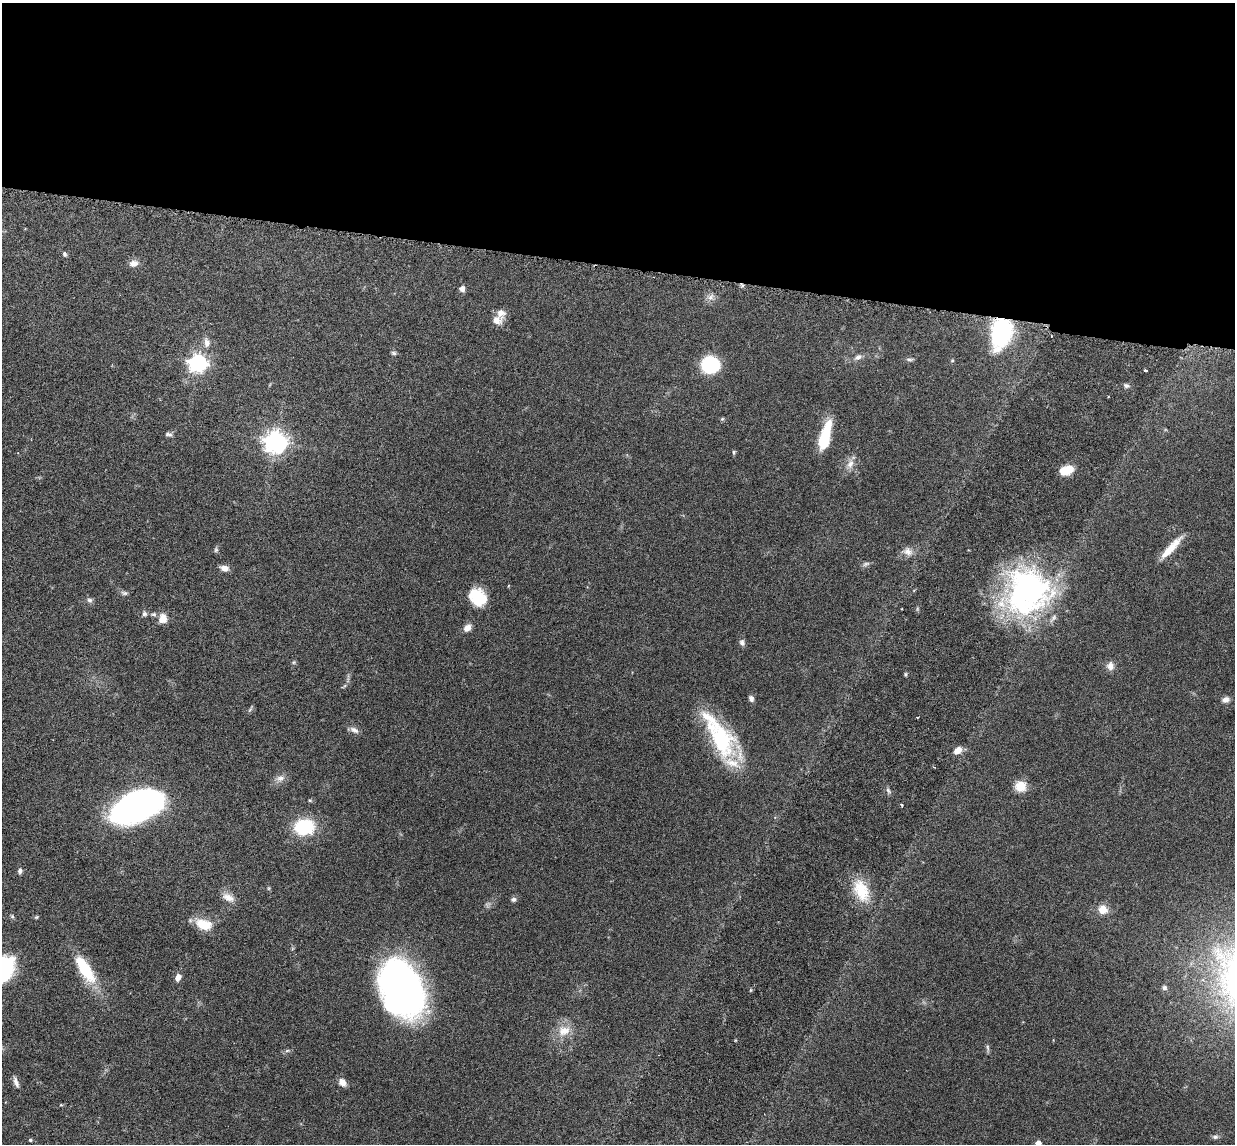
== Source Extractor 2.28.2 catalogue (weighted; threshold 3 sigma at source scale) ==
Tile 3 of 4 x 4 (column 3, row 1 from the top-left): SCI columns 2557-3789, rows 3583-4724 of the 5085 x 5014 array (HDU 1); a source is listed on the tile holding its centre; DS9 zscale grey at full resolution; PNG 1237 x 1146 px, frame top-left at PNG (2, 3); no overlay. Shown black and unused: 23% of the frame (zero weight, under 3 of 6 exposures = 3% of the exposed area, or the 3 px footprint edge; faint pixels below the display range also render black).
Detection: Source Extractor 2.28.2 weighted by HDU 2 'WHT'; one run over the whole footprint, this tile lists its part. Background 0.0461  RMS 0.0033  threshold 0.0133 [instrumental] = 3 sigma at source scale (4.09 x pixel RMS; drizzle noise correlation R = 1.36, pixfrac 0.8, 0.05/0.05 arcsec/px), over >= 5 px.
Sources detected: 74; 1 too faint to see at this stretch — not listed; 3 inside a brighter listed object's ellipse — not listed separately; the other 70 listed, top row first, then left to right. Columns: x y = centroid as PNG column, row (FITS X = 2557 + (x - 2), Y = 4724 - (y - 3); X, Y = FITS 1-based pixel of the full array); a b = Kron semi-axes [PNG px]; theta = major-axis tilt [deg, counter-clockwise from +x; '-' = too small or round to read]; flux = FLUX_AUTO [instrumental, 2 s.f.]
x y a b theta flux
65 254 7 5 -74 0.6
134 263 12 8 14 1.7
462 289 7 6 - 1.2
710 297 10 7 15 1.4
497 321 14 11 -3 2.2
1001 332 19 12 78 52
207 342 13 8 -81 1.9
394 353 7 5 -17 0.54
858 357 11 7 34 1.2
909 359 11 4 0 0.61
952 361 5 3 - 0.29
198 363 7 7 - 120
710 365 11 11 - 28
1145 370 3 3 - 0.58
1126 386 7 5 -20 0.69
722 419 5 5 - 0.41
168 434 9 5 -15 0.8
825 436 29 9 74 15
275 442 8 7 - 220
734 452 7 4 74 0.42
850 464 13 8 60 2.1
1067 470 12 7 16 8.9
908 551 13 10 -39 2
1169 551 32 8 45 5.2
866 564 10 5 18 0.76
224 568 9 6 -14 1.9
1027 591 55 51 63 76
124 593 10 6 -8 0.71
477 597 18 14 -46 9.8
90 600 8 7 - 0.8
144 614 7 6 - 0.74
154 614 7 6 - 0.66
163 618 11 9 80 2.7
467 628 9 7 42 1.9
742 642 8 6 -68 0.97
294 662 6 4 71 0.38
1110 666 11 10 - 1.8
905 674 6 4 89 0.35
751 699 7 6 - 0.99
1226 700 10 7 19 1.3
918 717 3 2 - 0.2
354 730 12 7 -25 1.4
721 740 50 26 -62 27
958 750 10 7 37 2.4
280 778 12 8 7 1.6
1020 786 13 12 - 4.3
888 790 9 4 -55 0.67
137 805 43 23 23 110
902 805 4 3 - 0.25
304 827 20 16 9 15
20 871 7 5 86 0.78
861 890 30 17 -68 9.5
228 897 17 9 -24 2.5
513 899 7 5 2 0.79
1103 909 12 11 - 3.2
12 916 6 5 - 0.43
36 917 5 5 - 0.33
204 924 20 12 -19 6.2
3 968 20 15 74 39
85 969 39 13 -57 13
178 977 8 6 70 1.8
402 988 49 33 -66 140
1164 988 6 6 - 0.8
564 1031 19 14 15 4.7
988 1048 10 4 -81 0.63
16 1082 16 5 -71 1.3
342 1082 10 8 -52 1.8
1215 1137 8 5 9 0.74
30 1140 4 4 - 0.44
1038 1143 5 4 - 1.7
Overlapping masked pixels (flux is a lower limit): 1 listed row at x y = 1001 332
Isophote crosses this tile's border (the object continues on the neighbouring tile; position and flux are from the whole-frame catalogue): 2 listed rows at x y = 3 968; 1038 1143